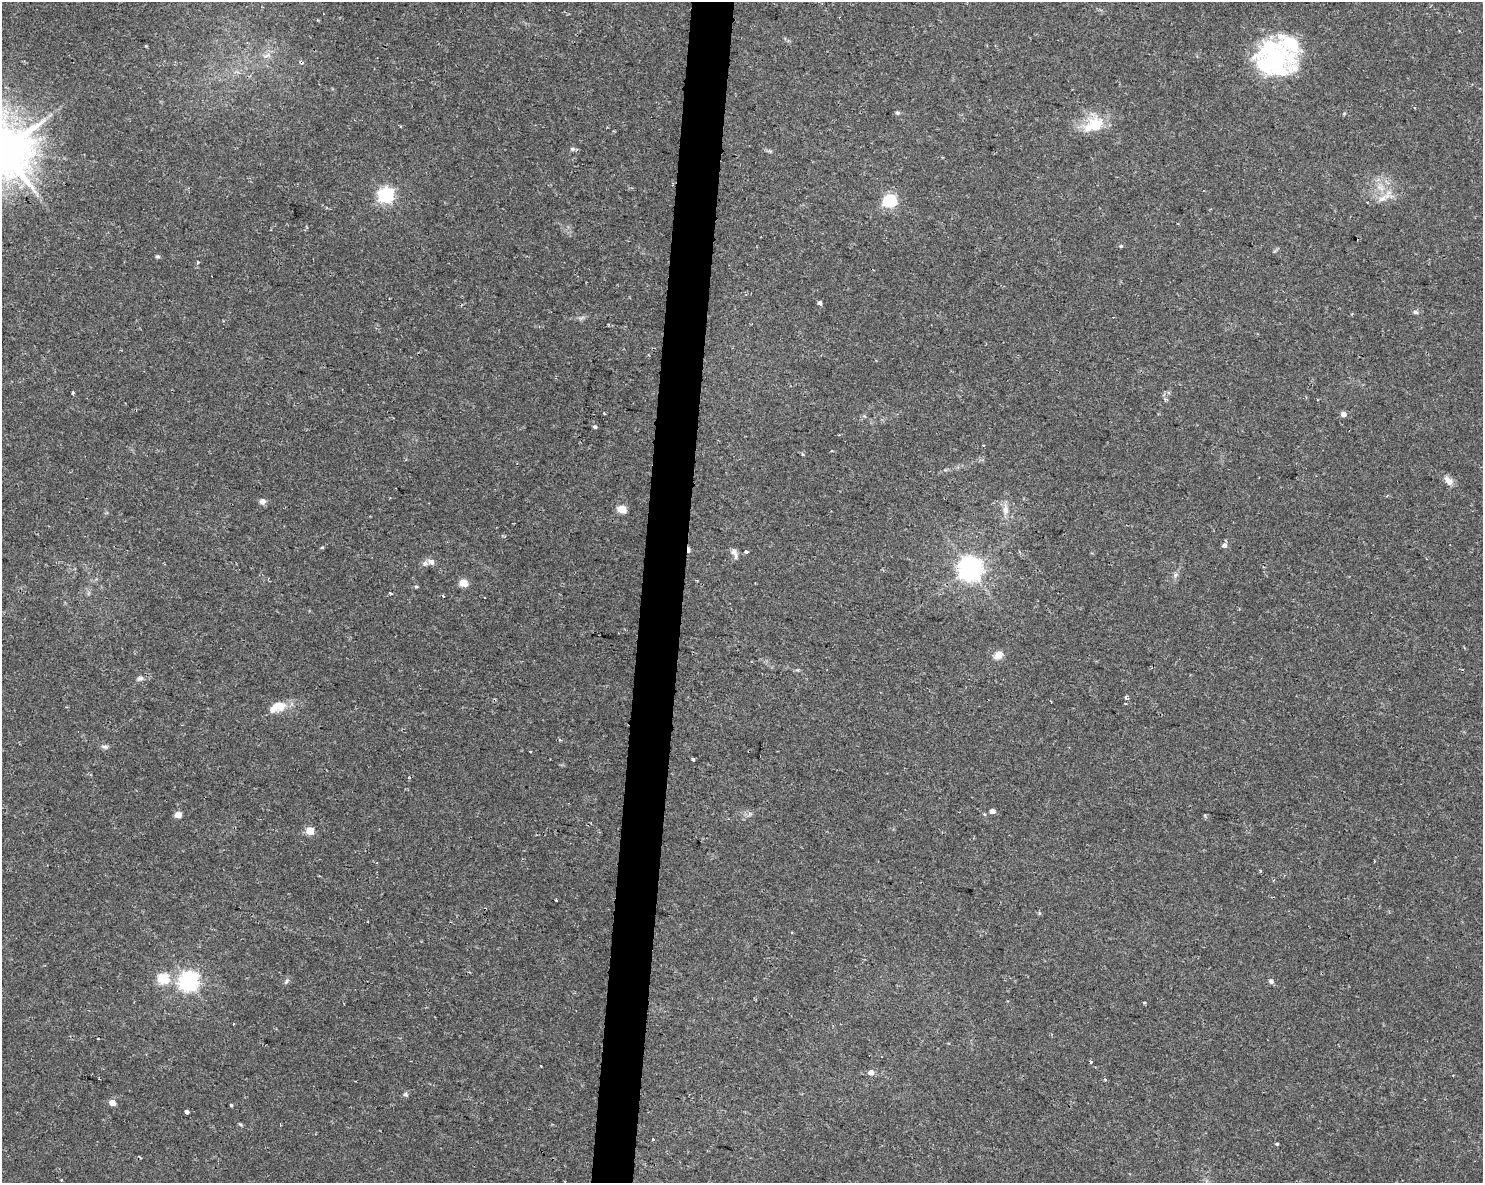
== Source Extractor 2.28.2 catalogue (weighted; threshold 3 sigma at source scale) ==
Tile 8 of 3 x 4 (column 2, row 3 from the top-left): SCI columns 1768-3248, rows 1182-2362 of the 4958 x 4735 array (HDU 1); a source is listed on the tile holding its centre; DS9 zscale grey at full resolution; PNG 1485 x 1185 px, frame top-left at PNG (2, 2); no overlay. Shown black and unused: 3% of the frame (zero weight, under 2 of 3 exposures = <1% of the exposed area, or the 3 px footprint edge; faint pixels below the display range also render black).
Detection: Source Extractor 2.28.2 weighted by HDU 2 'WHT'; one run over the whole footprint, this tile lists its part. Background 0.0302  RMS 0.0033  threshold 0.0149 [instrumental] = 3 sigma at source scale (4.5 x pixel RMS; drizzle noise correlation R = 1.50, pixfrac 1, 0.0396/0.0396 arcsec/px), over >= 5 px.
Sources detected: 80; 2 inside a brighter object's white glare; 7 cosmic-ray / hot-pixel residue — not listed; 4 inside a brighter listed object's ellipse — not listed separately; the other 67 listed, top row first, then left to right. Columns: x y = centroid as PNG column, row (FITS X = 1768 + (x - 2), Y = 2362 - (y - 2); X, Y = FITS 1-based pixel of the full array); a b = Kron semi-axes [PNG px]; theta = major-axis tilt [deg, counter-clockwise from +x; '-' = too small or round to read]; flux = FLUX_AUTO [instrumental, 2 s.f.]
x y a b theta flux
146 46 4 4 - 0.28
267 55 11 4 22 1.2
1280 62 46 37 -90 33
897 113 6 5 - 0.57
1094 125 32 19 25 10
3 149 16 14 -36 1800
572 149 7 5 -20 0.67
770 151 5 5 - 0.44
1380 187 12 9 -20 3.2
386 195 6 6 - 99
1382 198 14 7 34 2.6
890 201 6 6 - 48
1121 246 4 4 - 0.4
157 256 5 5 - 0.63
198 262 5 3 - 0.36
820 303 5 4 - 1.7
1415 312 7 5 -3 0.75
582 318 10 3 21 0.71
73 393 3 3 - 1.1
1343 414 5 5 - 2
595 427 5 4 - 0.58
984 445 3 3 - 0.43
802 454 4 3 - 0.48
1448 480 15 8 -47 2.4
262 501 7 6 - 1.7
622 509 5 5 - 13
1005 509 16 7 -89 2.5
1224 545 6 5 - 1.3
322 547 5 4 - 0.37
746 552 4 3 - 1.5
734 553 15 6 -71 1.6
431 562 9 7 -28 1.4
970 568 8 8 - 320
463 583 5 5 - 9.9
416 587 5 4 - 0.41
390 592 3 3 - 1.6
443 596 3 3 - 1.1
998 655 14 9 36 2.4
140 678 9 6 15 1.1
1126 697 6 4 77 0.72
277 707 22 11 23 6
104 747 10 5 -10 0.88
530 751 2 2 - 0.29
693 759 3 3 - 0.55
992 811 5 4 - 1.8
984 814 5 3 - 0.32
178 815 5 4 - 4.6
310 831 5 5 - 7.3
1260 870 4 3 - 0.28
1039 913 5 4 - 0.42
163 978 6 5 - 24
188 981 7 7 - 160
286 981 9 5 54 0.8
1271 981 5 5 - 1.2
1144 1003 4 3 - 0.35
234 1024 3 3 - 0.74
1091 1062 4 3 - 0.56
871 1072 5 5 - 2.2
1105 1079 4 4 - 0.43
405 1094 7 5 -1 0.67
112 1103 5 4 - 3.6
231 1105 4 3 - 0.39
186 1112 4 4 - 2.8
240 1124 6 4 -19 0.42
653 1139 3 3 - 1.2
1277 1144 4 3 - 0.38
61 1180 3 2 - 0.4
Isophote crosses this tile's border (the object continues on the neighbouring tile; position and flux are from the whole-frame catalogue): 1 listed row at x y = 3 149